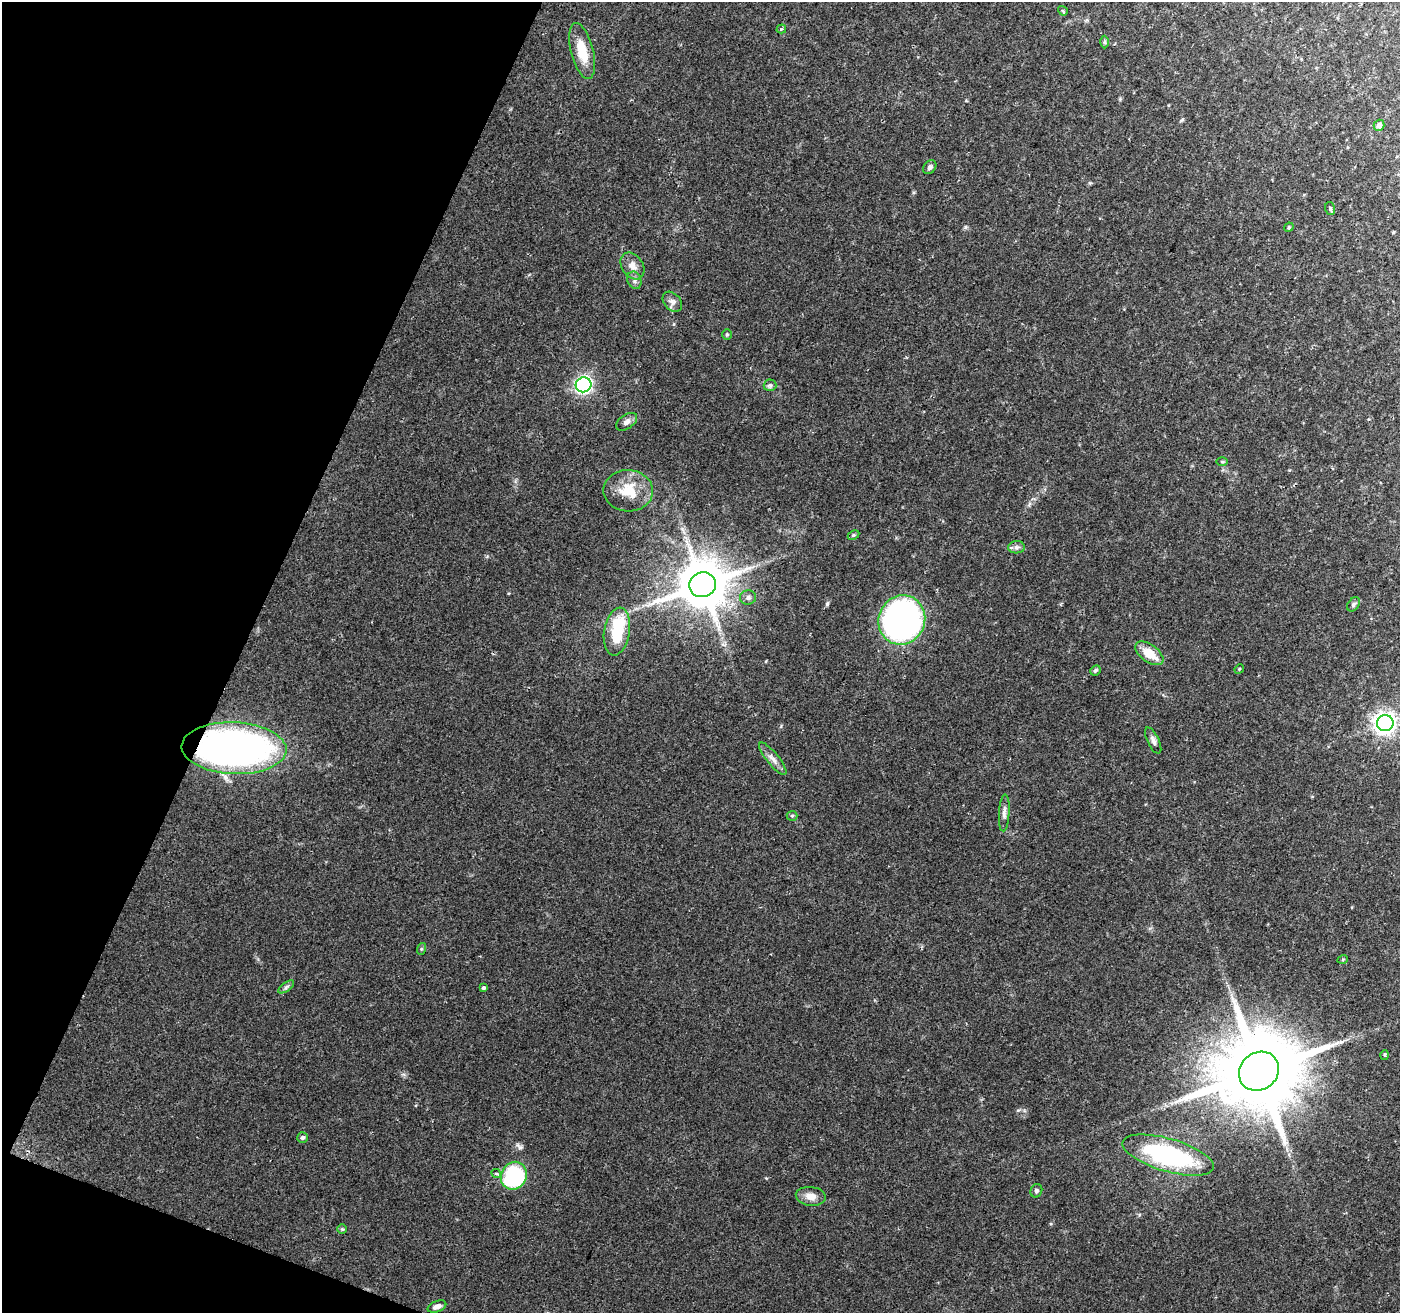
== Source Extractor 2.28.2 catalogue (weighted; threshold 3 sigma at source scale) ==
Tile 9 of 4 x 4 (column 1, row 3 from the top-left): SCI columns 9-1406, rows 1584-2894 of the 5598 x 5724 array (HDU 1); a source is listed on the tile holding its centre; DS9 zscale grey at full resolution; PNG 1402 x 1315 px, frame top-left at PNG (2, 2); each listed source drawn as its Kron ellipse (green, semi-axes under 4 px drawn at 4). Shown black and unused: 19% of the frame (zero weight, under 2 of 3 exposures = <1% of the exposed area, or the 3 px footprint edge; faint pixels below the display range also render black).
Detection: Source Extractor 2.28.2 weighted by HDU 2 'WHT'; one run over the whole footprint, this tile lists its part. Background 0.0581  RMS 0.0063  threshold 0.0284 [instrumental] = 3 sigma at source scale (4.5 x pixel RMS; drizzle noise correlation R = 1.50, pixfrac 1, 0.0396/0.0396 arcsec/px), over >= 5 px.
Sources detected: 48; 1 inside a brighter listed object's ellipse — not listed separately; the other 47 listed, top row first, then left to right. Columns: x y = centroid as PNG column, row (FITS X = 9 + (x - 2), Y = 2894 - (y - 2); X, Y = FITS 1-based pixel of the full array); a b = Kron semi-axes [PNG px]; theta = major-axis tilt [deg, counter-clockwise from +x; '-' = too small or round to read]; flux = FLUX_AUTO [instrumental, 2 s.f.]
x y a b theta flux
1063 11 5 3 - 0.89
781 29 5 3 - 1.1
1104 42 6 4 89 0.87
582 51 29 11 -76 15
1379 125 5 5 - 2.9
930 167 7 6 - 1.8
1330 209 6 5 - 0.98
1289 227 5 4 - 0.73
632 266 14 10 -56 5.2
634 280 9 7 -71 2.2
672 302 11 8 -48 3.1
727 335 5 5 - 0.86
583 385 8 7 - 170
770 385 6 6 - 1.3
627 422 12 7 35 2.8
1222 462 6 4 0 0.72
628 491 25 20 -4 18
853 535 6 4 27 1
1017 547 8 6 1 2
703 585 13 12 - 3000
748 597 8 7 - 2.1
1353 604 8 5 52 1.5
902 620 25 23 63 200
617 632 24 13 81 24
1149 653 16 8 -36 12
1239 669 5 4 - 0.62
1095 670 5 4 - 1.3
1385 723 8 8 - 390
1153 741 14 6 -64 2.4
234 748 52 26 -2 290
773 759 20 6 -51 3.8
1004 813 19 5 87 2.8
792 816 5 5 - 0.83
421 949 6 4 72 0.83
1343 959 5 3 - 0.64
286 987 9 4 36 1.5
484 988 3 3 - 3.1
1385 1055 5 3 - 0.74
1259 1071 21 18 41 8800
302 1138 5 5 - 1.5
1168 1155 47 16 -16 86
496 1173 5 4 - 1.3
514 1176 14 12 61 68
1036 1191 7 5 66 1.4
811 1196 15 9 -5 5.7
342 1229 5 5 - 0.82
437 1306 10 5 20 2.9
Overlapping masked pixels (flux is a lower limit): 1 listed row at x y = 234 748
Unlisted compact peaks at least as high as the median listed source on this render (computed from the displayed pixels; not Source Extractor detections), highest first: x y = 965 227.